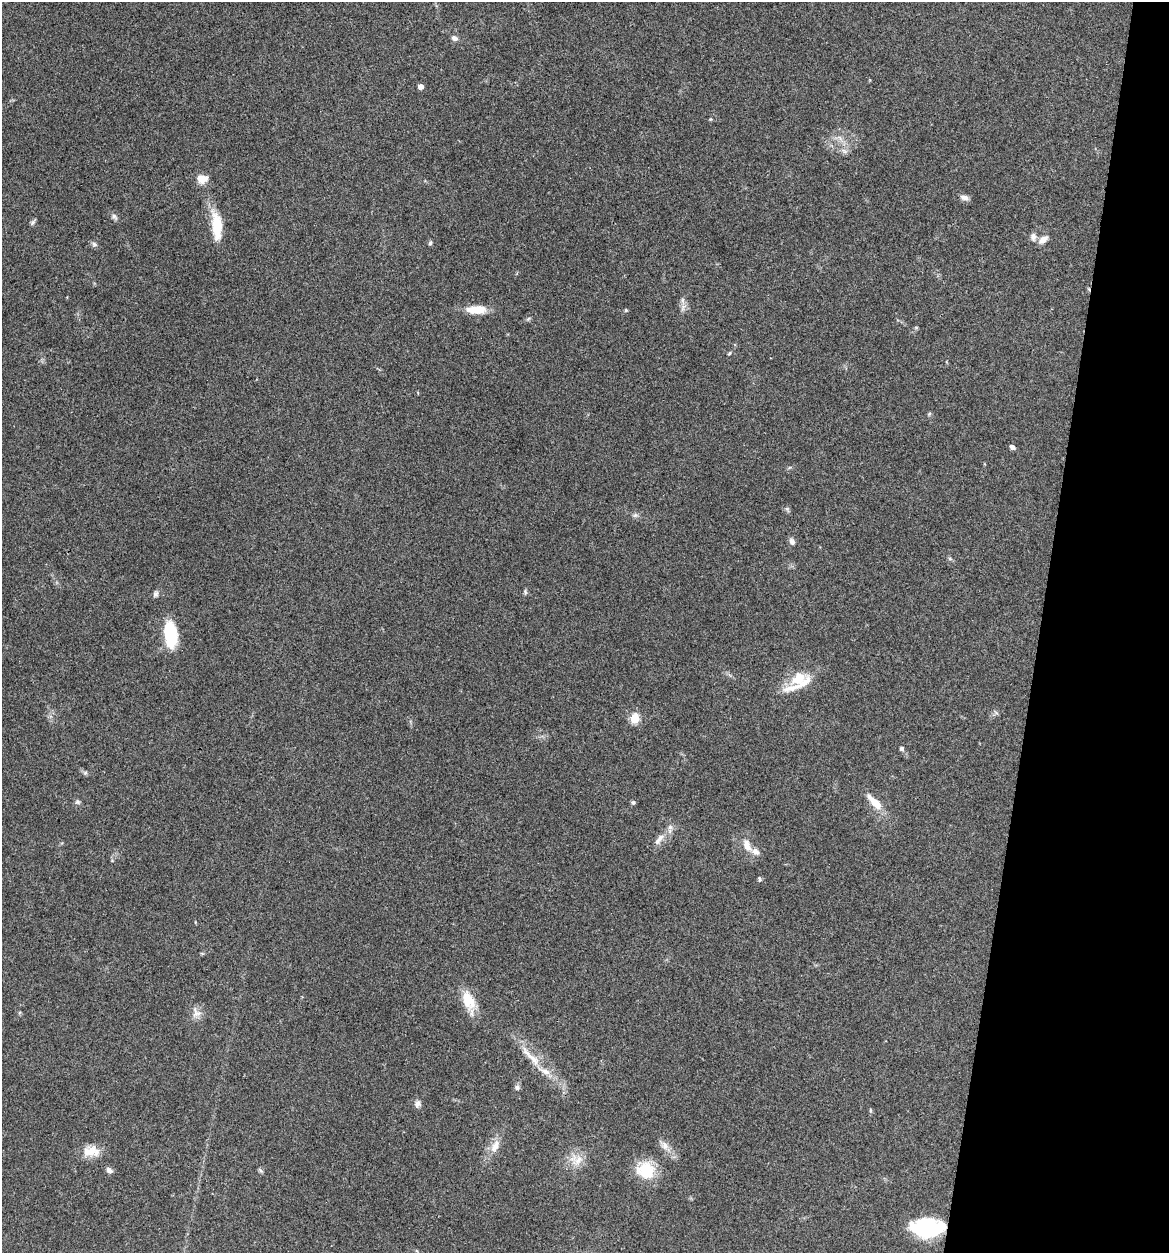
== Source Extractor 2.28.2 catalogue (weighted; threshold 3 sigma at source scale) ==
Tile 8 of 4 x 4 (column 4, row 2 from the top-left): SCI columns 3622-4788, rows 2510-3760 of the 5032 x 5014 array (HDU 1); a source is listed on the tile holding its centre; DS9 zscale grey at full resolution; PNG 1171 x 1255 px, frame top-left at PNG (2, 2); no overlay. Shown black and unused: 11% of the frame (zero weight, under 3 of 4 exposures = <1% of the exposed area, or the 3 px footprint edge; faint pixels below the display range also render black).
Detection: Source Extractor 2.28.2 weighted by HDU 2 'WHT'; one run over the whole footprint, this tile lists its part. Background 0.0606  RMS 0.0053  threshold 0.0238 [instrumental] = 3 sigma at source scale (4.5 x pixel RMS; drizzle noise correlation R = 1.50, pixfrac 1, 0.05/0.05 arcsec/px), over >= 5 px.
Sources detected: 61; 1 cosmic-ray / hot-pixel residue — not listed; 4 inside a brighter listed object's ellipse — not listed separately; the other 56 listed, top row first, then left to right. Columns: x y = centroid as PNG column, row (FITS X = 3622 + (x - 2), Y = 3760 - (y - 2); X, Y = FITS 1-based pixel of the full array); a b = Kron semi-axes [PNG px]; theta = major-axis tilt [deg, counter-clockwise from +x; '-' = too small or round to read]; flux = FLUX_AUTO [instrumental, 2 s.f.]
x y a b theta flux
454 38 7 6 - 1.9
421 87 5 5 - 3.5
710 119 5 4 - 0.51
840 138 10 4 -42 2
844 151 10 6 -27 2
202 179 11 8 1 7.3
964 197 10 6 -19 2.6
114 217 10 6 -46 1.7
33 222 8 5 40 1.1
217 226 38 12 -83 16
1033 237 9 7 -87 2.6
1043 239 13 7 39 3.9
430 243 6 4 72 0.92
94 244 7 6 - 1.4
683 307 12 6 62 2.5
476 310 25 10 0 10
626 310 4 4 - 0.66
528 319 7 4 45 0.81
916 327 6 4 0 0.62
729 353 5 4 - 0.62
929 414 5 5 - 0.78
1012 447 6 5 - 1.7
787 509 9 4 -55 0.95
635 515 8 6 20 1.3
792 541 10 7 -64 2
950 559 6 4 -19 0.83
525 592 7 5 -89 1
156 594 9 6 78 1.5
170 634 26 12 -84 26
799 679 42 14 37 15
996 713 7 4 -20 0.96
635 718 5 5 - 28
901 748 5 5 - 1.1
85 773 6 5 - 1
78 802 7 7 - 1.2
875 802 25 9 -47 8.7
633 803 5 5 - 0.91
659 839 21 7 53 4.4
747 845 18 9 -70 5.9
112 860 5 3 - 0.41
760 879 7 5 -76 0.93
202 954 6 4 -1 0.61
468 1000 27 15 -70 12
196 1012 18 9 -51 4
530 1056 47 9 -45 12
517 1087 7 7 - 1.5
418 1104 9 8 - 2.2
870 1111 7 3 -90 0.65
495 1146 19 10 68 6.1
665 1146 22 9 -46 4.9
91 1151 23 14 0 8.4
578 1160 21 11 38 7.4
109 1170 8 6 -49 2.1
261 1170 9 4 -45 0.93
646 1170 19 17 -34 21
928 1228 31 17 0 45
Overlapping masked pixels (flux is a lower limit): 1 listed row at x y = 928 1228